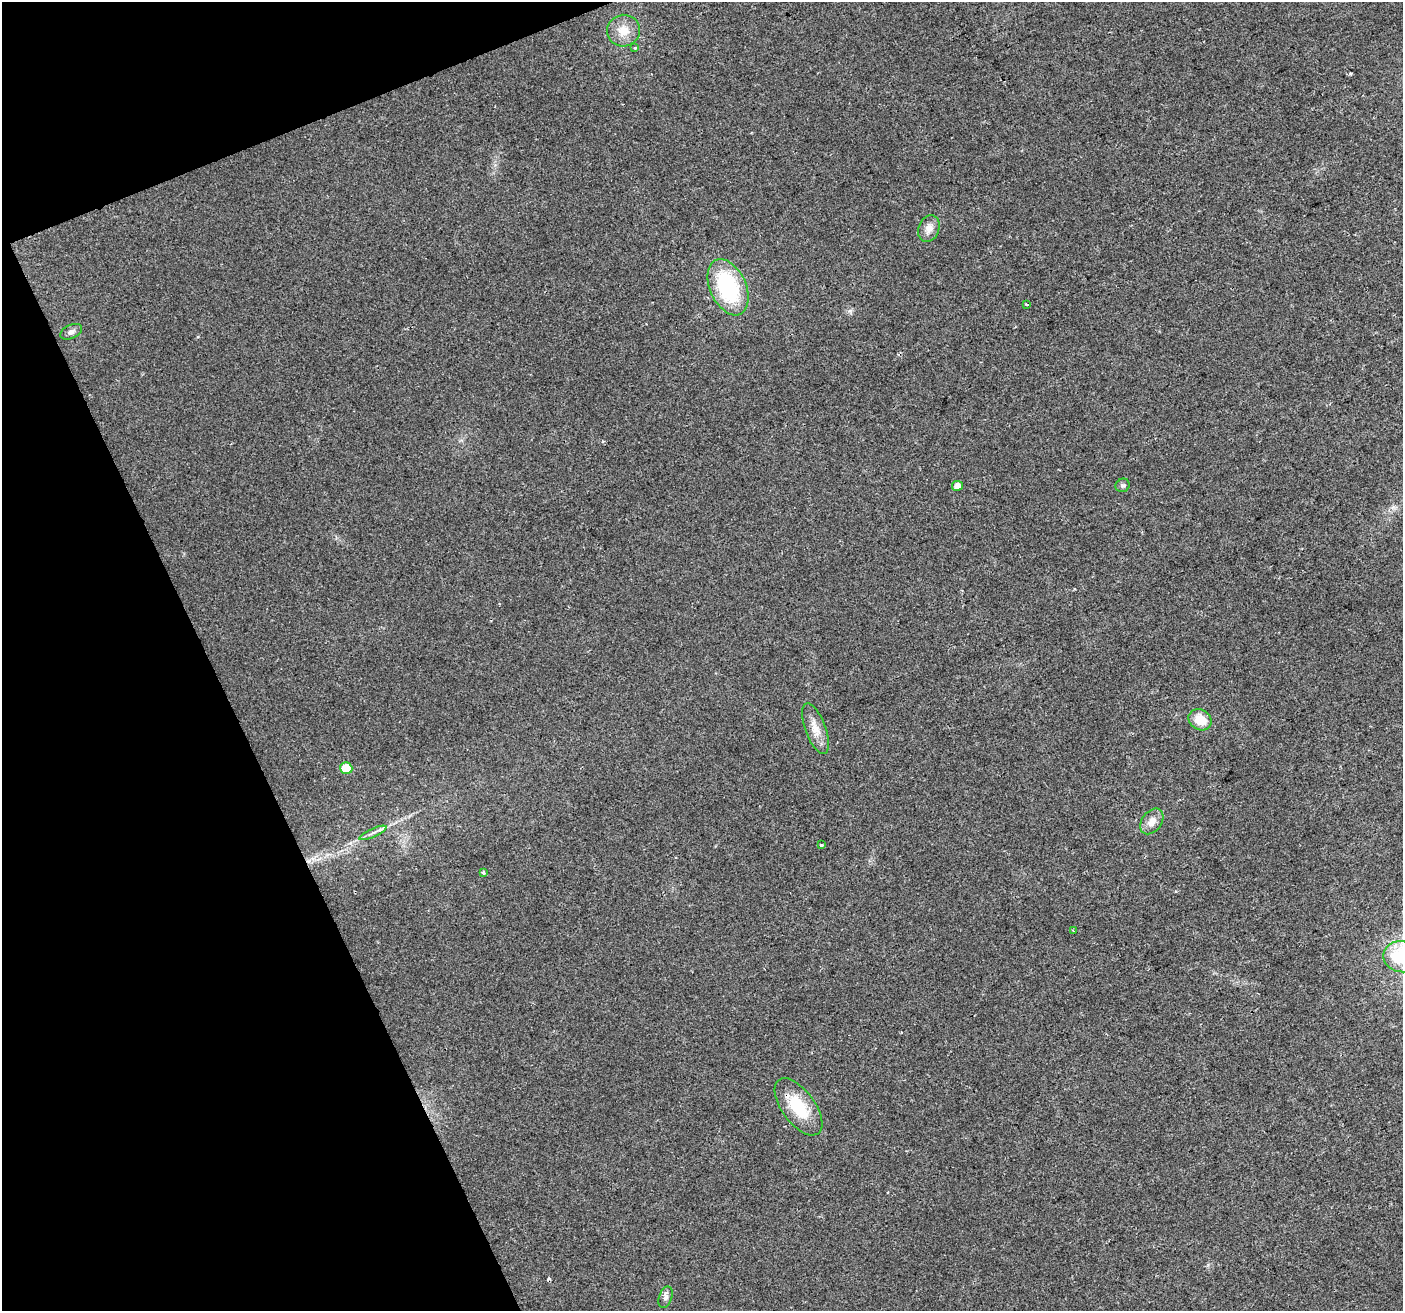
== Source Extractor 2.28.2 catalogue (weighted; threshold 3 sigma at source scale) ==
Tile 5 of 4 x 4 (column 1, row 2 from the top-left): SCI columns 3-1403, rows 2760-4068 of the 5607 x 5461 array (HDU 1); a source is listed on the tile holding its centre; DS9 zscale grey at full resolution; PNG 1405 x 1313 px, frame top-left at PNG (2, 2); each listed source drawn as its Kron ellipse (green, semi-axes under 4 px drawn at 4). Shown black and unused: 19% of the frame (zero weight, under 2 of 3 exposures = <1% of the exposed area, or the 3 px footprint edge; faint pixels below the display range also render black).
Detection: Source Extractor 2.28.2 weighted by HDU 2 'WHT'; one run over the whole footprint, this tile lists its part. Background 0.0293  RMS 0.0063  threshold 0.0285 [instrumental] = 3 sigma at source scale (4.5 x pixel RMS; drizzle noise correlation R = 1.50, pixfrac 1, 0.0396/0.0396 arcsec/px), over >= 5 px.
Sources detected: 22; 3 cosmic-ray / hot-pixel residue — neither listed nor drawn; the other 19 listed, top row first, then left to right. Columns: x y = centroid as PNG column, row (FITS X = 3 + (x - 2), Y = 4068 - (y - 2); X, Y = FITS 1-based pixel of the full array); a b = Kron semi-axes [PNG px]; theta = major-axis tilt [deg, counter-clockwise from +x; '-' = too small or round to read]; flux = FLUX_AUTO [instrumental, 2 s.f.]
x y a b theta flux
624 31 16 16 - 9.7
635 48 3 3 - 2.3
929 228 14 10 70 5.3
728 287 30 18 -66 58
1026 304 3 3 - 1.3
71 332 12 7 25 2.7
1123 485 7 6 - 1.4
957 486 5 5 - 5.1
1200 720 12 10 -34 11
815 729 27 10 -70 8.3
346 768 6 6 - 16
1152 821 14 9 52 5.3
373 833 15 3 24 2.3
821 845 3 3 - 0.82
484 873 4 3 - 1.6
1074 931 3 3 - 0.73
1402 957 18 15 -8 34
798 1107 33 16 -53 25
665 1297 11 6 71 2.4
Overlapping masked pixels (flux is a lower limit): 1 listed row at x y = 798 1107
Isophote crosses this tile's border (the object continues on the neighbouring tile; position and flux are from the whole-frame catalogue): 1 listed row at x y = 1402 957